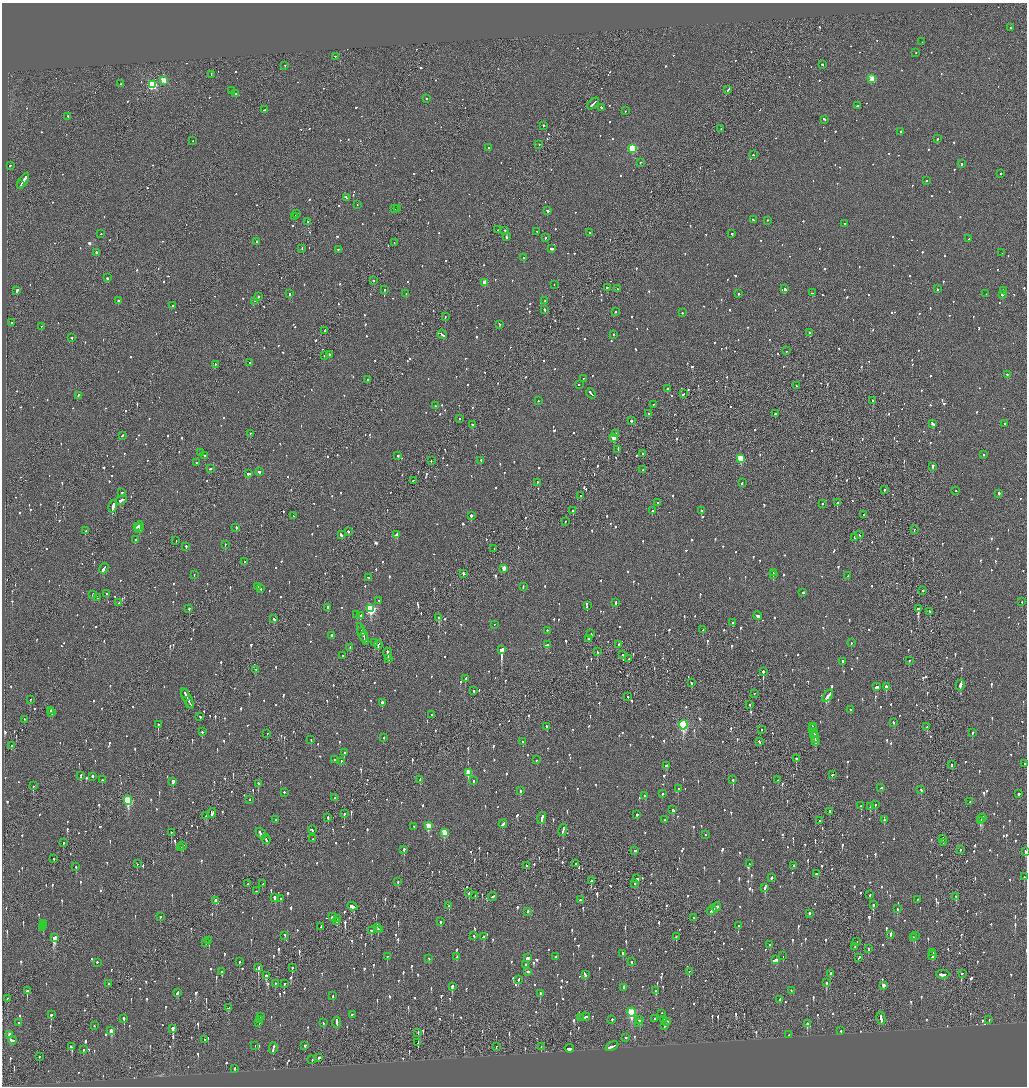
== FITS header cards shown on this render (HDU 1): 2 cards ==
NAXIS1  =                 2049
NAXIS2  =                 2168

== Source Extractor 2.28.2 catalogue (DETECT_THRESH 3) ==
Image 2049 x 2168 px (HDU 1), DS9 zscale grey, zoomed out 1/2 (1 PNG px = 2 x 2 image px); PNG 1029 x 1088 px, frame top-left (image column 1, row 2168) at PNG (2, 3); each listed source drawn as its Kron ellipse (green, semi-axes under 4 px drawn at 4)
Background -0.0895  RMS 0.065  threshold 0.196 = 3 sigma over >= 5 px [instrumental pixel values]
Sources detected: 1761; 52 cannot appear on this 1/2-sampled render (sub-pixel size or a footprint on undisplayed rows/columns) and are neither listed nor drawn; of the other 1709, the 500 brightest by FLUX_AUTO listed and drawn (1209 fainter detections omitted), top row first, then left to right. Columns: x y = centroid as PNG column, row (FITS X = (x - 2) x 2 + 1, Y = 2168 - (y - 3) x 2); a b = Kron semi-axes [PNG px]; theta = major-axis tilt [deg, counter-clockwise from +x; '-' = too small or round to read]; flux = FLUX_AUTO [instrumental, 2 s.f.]
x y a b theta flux
1010 28 2 2 - 74
922 42 2 1 - 80
916 53 2 2 - 98
335 57 2 2 - 90
823 65 2 2 - 100
285 66 2 2 - 94
211 75 3 1 - 130
872 79 3 3 - 420
163 81 3 3 - 300
120 84 2 2 - 70
152 85 4 3 - 1300
728 90 4 2 - 100
231 91 2 2 - 72
235 94 2 2 - 200
426 99 2 2 - 160
593 104 7 2 44 260
857 106 2 2 - 130
601 108 2 2 - 130
265 110 3 2 - 350
625 111 2 2 - 72
68 117 3 2 - 79
824 120 3 2 - 130
543 126 2 2 - 69
721 129 2 1 - 74
901 132 2 2 - 230
937 139 2 2 - 74
193 141 2 1 - 78
539 145 2 2 - 85
489 148 2 2 - 130
632 149 3 3 - 900
753 155 2 2 - 79
640 163 2 1 - 140
961 164 2 2 - 99
10 166 2 2 - 72
1001 174 2 2 - 100
23 181 9 2 57 470
926 181 2 2 - 83
20 185 3 1 - 100
346 198 3 2 - 100
357 205 2 2 - 73
394 209 2 2 - 210
398 209 2 1 - 120
547 211 3 2 - 210
296 214 2 1 - 70
295 216 4 2 - 170
753 220 2 2 - 98
767 221 2 2 - 120
308 222 2 2 - 160
845 224 2 2 - 100
498 230 2 2 - 160
505 231 2 1 - 160
537 232 3 2 - 78
589 233 2 2 - 77
101 234 2 2 - 130
732 234 2 2 - 140
506 237 2 2 - 130
545 238 3 2 - 75
969 239 3 2 - 110
257 242 2 2 - 140
394 243 2 1 - 74
302 249 2 1 - 95
551 249 3 2 - 150
338 250 2 2 - 70
96 253 2 2 - 850
1002 253 2 2 - 270
524 258 2 2 - 410
107 278 3 2 - 170
373 281 2 2 - 150
484 283 3 2 - 120
554 285 2 1 - 81
607 288 2 2 - 85
617 289 2 2 - 80
785 289 2 2 - 360
937 289 2 2 - 83
385 290 2 2 - 230
17 291 3 2 - 310
1004 291 3 2 - 100
812 293 2 2 - 170
290 294 3 2 - 99
406 294 2 2 - 84
739 294 2 2 - 160
986 294 2 2 - 84
1002 295 2 2 - 100
258 297 2 2 - 190
118 301 2 2 - 180
545 301 2 2 - 84
254 302 2 2 - 360
173 306 2 2 - 210
545 310 3 2 - 89
615 312 2 2 - 130
682 313 2 2 - 71
445 317 2 2 - 330
11 323 2 1 - 150
499 325 3 2 - 110
41 327 2 1 - 95
325 331 2 2 - 230
810 333 2 2 - 280
442 335 5 2 - 290
613 335 2 2 - 75
72 338 2 2 - 400
786 351 2 1 - 110
329 355 2 2 - 110
324 356 2 2 - 92
250 363 2 2 - 120
215 365 2 2 - 76
1007 375 2 2 - 97
584 379 2 2 - 72
367 380 2 2 - 120
579 385 2 2 - 120
796 386 2 1 - 130
667 389 2 2 - 99
591 394 6 2 -48 230
683 394 3 2 - 240
78 396 3 2 - 130
538 401 2 2 - 81
873 401 2 2 - 140
654 405 2 1 - 71
435 406 2 2 - 130
648 414 2 2 - 80
775 414 2 2 - 150
459 419 2 2 - 76
631 421 2 2 - 99
933 424 4 2 - 140
1004 424 2 2 - 78
473 425 3 2 - 96
250 434 2 2 - 120
616 434 4 2 - 130
122 436 3 2 - 95
613 438 3 3 - 210
618 450 4 1 - 110
200 453 2 2 - 120
643 454 2 2 - 74
983 455 2 2 - 120
204 456 2 2 - 72
398 456 2 2 - 120
740 459 4 3 - 570
431 461 2 1 - 110
481 461 3 2 - 110
196 463 2 2 - 130
933 467 3 2 - 990
210 469 2 2 - 150
642 470 2 2 - 96
259 472 3 2 - 100
249 474 3 2 - 150
413 481 2 1 - 120
537 483 2 2 - 330
742 483 3 2 - 92
884 490 2 2 - 71
956 491 2 2 - 74
122 493 2 2 - 84
999 494 2 2 - 290
581 496 3 2 - 280
121 500 5 2 - 270
657 503 2 2 - 96
837 503 2 2 - 340
822 504 2 2 - 130
113 507 6 2 75 2500
573 511 2 2 - 160
652 511 2 2 - 160
701 511 2 2 - 130
864 515 2 2 - 73
293 516 2 2 - 110
471 516 2 2 - 430
565 522 2 2 - 75
138 527 3 2 - 310
139 528 6 2 76 520
236 528 2 2 - 130
914 530 2 1 - 140
85 531 2 2 - 73
348 532 2 2 - 94
341 535 3 2 - 200
397 535 2 2 - 260
860 535 2 2 - 76
855 538 2 2 - 130
136 540 2 2 - 83
176 541 2 1 - 140
225 545 2 2 - 83
186 547 2 2 - 130
494 549 2 2 - 71
245 562 2 1 - 84
104 569 5 2 - 280
504 569 3 3 - 190
773 573 2 1 - 110
463 574 3 2 - 220
194 575 2 2 - 78
773 575 4 3 - 82
848 576 3 2 - 72
368 578 2 2 - 100
258 587 2 2 - 77
523 587 3 2 - 86
261 589 2 2 - 120
923 591 2 2 - 87
803 593 3 2 - 310
107 594 2 2 - 140
93 595 3 2 - 160
97 598 2 1 - 74
379 601 2 2 - 160
1022 602 2 2 - 84
118 603 2 2 - 72
615 603 4 2 - 76
587 606 3 2 - 170
328 608 3 2 - 170
189 609 2 2 - 190
371 609 4 3 - 1200
918 609 3 2 - 1000
930 612 2 2 - 74
357 615 4 2 - 120
361 616 3 2 - 100
758 616 4 2 - 160
439 618 3 2 - 530
274 619 3 2 - 96
732 623 2 2 - 96
495 625 2 1 - 86
703 630 2 1 - 94
547 631 2 2 - 90
361 632 3 2 - 170
591 634 2 2 - 110
363 635 12 2 -68 300
331 636 2 2 - 200
364 637 5 1 - 260
588 639 2 2 - 120
374 643 3 2 - 210
851 643 2 2 - 120
378 645 5 1 - 230
547 645 4 2 - 250
619 645 2 2 - 120
350 648 3 2 - 80
502 650 4 2 - 15000
597 652 3 2 - 100
388 654 6 2 -79 300
623 655 2 2 - 160
343 656 2 1 - 130
389 659 3 2 - 170
629 659 3 1 - 74
909 661 2 2 - 72
842 662 2 2 - 690
256 670 2 2 - 86
763 672 3 2 - 770
465 679 3 2 - 160
691 683 3 2 - 170
960 685 5 2 - 510
877 687 4 2 - 120
886 687 2 2 - 360
474 691 3 2 - 74
185 694 2 1 - 93
754 694 2 1 - 140
828 696 7 2 53 310
628 697 2 1 - 210
187 699 11 2 -63 470
30 700 2 1 - 120
382 703 2 2 - 230
190 704 2 2 - 140
750 705 2 2 - 150
850 710 2 2 - 120
51 711 3 2 - 77
52 713 2 1 - 100
431 715 2 2 - 87
200 717 2 2 - 120
24 720 2 1 - 77
893 723 2 2 - 87
158 725 2 2 - 260
683 725 4 3 - 1700
547 727 3 2 - 100
812 727 3 2 - 150
927 727 3 2 - 84
813 729 2 1 - 110
761 730 2 1 - 110
202 732 2 2 - 170
814 733 4 2 - 320
972 733 3 2 - 76
267 734 2 2 - 77
384 738 2 2 - 79
815 738 5 2 - 300
311 740 2 2 - 76
523 742 2 2 - 190
759 742 2 2 - 71
816 742 3 2 - 140
11 746 2 1 - 72
344 753 3 2 - 110
796 759 3 2 - 300
335 760 2 2 - 70
536 760 2 2 - 96
341 762 3 2 - 75
1025 764 2 2 - 140
951 765 3 2 - 110
666 766 3 2 - 450
468 773 3 3 - 340
832 775 2 2 - 160
81 776 3 2 - 79
93 777 3 2 - 180
102 780 2 2 - 70
420 780 4 2 - 110
733 780 2 2 - 410
778 780 2 1 - 93
473 781 2 2 - 89
173 782 3 2 - 260
258 784 2 2 - 540
33 786 2 2 - 110
881 788 2 1 - 180
678 789 2 2 - 150
921 790 2 2 - 270
520 791 2 2 - 230
284 793 2 2 - 140
662 794 2 2 - 74
1018 794 2 2 - 830
645 796 3 2 - 96
335 798 2 2 - 130
249 800 2 1 - 81
128 801 5 3 - 910
970 802 2 2 - 93
875 805 2 2 - 83
861 806 2 2 - 150
870 807 2 2 - 110
673 810 4 2 - 190
830 812 2 2 - 140
212 813 5 2 - 230
344 814 3 2 - 160
637 815 2 2 - 220
206 816 3 2 - 140
328 818 2 2 - 230
982 818 4 2 - 220
542 819 6 2 74 380
276 820 2 2 - 71
664 820 2 2 - 230
884 820 3 2 - 110
820 821 2 1 - 83
980 821 4 2 - 280
503 824 4 2 - 170
429 826 4 3 - 300
414 827 2 2 - 110
312 830 2 2 - 95
563 830 6 2 78 270
171 833 2 2 - 220
444 833 4 3 - 430
261 834 6 2 -48 190
706 835 2 2 - 160
313 839 2 2 - 98
943 839 3 1 - 84
266 840 5 2 - 150
63 843 2 2 - 120
943 843 4 1 - 210
183 846 2 1 - 410
181 848 2 2 - 87
404 850 3 2 - 210
960 850 2 2 - 250
635 851 2 2 - 72
1025 852 4 2 - 110
54 859 2 2 - 81
137 864 2 1 - 78
575 864 3 2 - 93
749 864 2 2 - 100
526 866 2 2 - 160
794 866 2 2 - 72
76 867 2 2 - 80
817 874 3 2 - 91
1024 877 2 2 - 70
772 878 3 2 - 140
637 879 3 2 - 99
591 881 2 2 - 260
398 882 2 2 - 80
248 884 2 2 - 120
263 884 3 2 - 80
635 884 2 1 - 110
765 888 4 2 - 370
256 891 2 2 - 100
469 893 3 2 - 140
870 895 2 2 - 76
475 896 2 1 - 97
492 897 4 2 - 330
956 897 3 2 - 150
275 898 2 2 - 600
281 899 2 2 - 85
580 900 2 2 - 230
918 900 2 2 - 75
216 901 3 3 - 92
873 905 3 2 - 390
449 906 3 2 - 91
352 907 5 2 - 210
716 907 5 2 - 230
897 909 3 2 - 170
712 910 5 2 - 240
528 912 2 2 - 150
809 914 2 2 - 120
160 917 2 2 - 130
332 917 3 2 - 97
694 918 2 1 - 140
337 919 3 2 - 230
337 922 3 2 - 350
441 922 3 2 - 110
44 924 2 2 - 100
43 926 2 2 - 74
738 926 2 2 - 170
321 927 2 1 - 86
43 928 3 2 - 73
378 928 2 1 - 110
380 930 3 2 - 75
371 931 3 2 - 150
890 935 3 2 - 280
285 936 3 2 - 88
474 936 2 2 - 100
915 936 2 2 - 260
483 937 3 2 - 110
676 937 3 2 - 75
54 938 3 3 - 1800
913 938 4 2 - 110
209 941 2 2 - 270
857 942 2 2 - 73
206 943 3 2 - 120
770 945 2 2 - 89
855 947 2 1 - 72
868 949 2 2 - 240
933 953 2 1 - 85
623 954 3 2 - 170
783 956 2 2 - 95
932 956 4 2 - 310
387 957 2 2 - 120
456 957 3 2 - 120
556 957 2 2 - 83
528 958 3 2 - 200
859 958 3 2 - 120
429 959 2 2 - 70
776 960 2 2 - 120
239 962 2 2 - 74
632 962 2 2 - 85
97 963 2 2 - 200
525 965 3 2 - 91
258 968 3 2 - 310
292 968 2 2 - 260
222 972 2 2 - 310
528 972 2 2 - 270
689 972 2 2 - 240
830 974 4 2 - 180
962 974 3 2 - 120
585 975 4 2 - 200
943 975 6 2 2 290
266 976 3 2 - 150
518 980 3 2 - 160
826 983 3 2 - 550
108 984 2 2 - 200
275 984 3 2 - 100
284 984 2 2 - 110
883 986 3 3 - 91
452 987 3 2 - 150
623 988 3 2 - 120
27 991 3 2 - 320
656 991 2 2 - 170
791 991 3 2 - 110
177 993 3 2 - 120
540 994 2 2 - 77
332 996 2 2 - 95
7 999 2 1 - 140
780 1000 3 2 - 130
228 1008 3 2 - 410
632 1013 4 3 - 1100
661 1014 2 2 - 89
51 1015 3 2 - 150
352 1015 3 2 - 120
260 1017 2 2 - 120
585 1017 5 2 - 190
581 1018 3 2 - 260
124 1019 3 2 - 150
655 1019 2 2 - 150
881 1019 6 2 -78 310
260 1020 3 2 - 340
612 1020 2 2 - 75
640 1020 3 2 - 130
663 1020 2 2 - 190
989 1020 2 2 - 110
667 1022 2 2 - 200
19 1023 2 2 - 89
259 1023 3 2 - 160
323 1023 2 2 - 110
337 1023 6 2 -87 340
639 1023 2 2 - 87
807 1024 3 2 - 240
94 1026 2 2 - 71
664 1026 3 2 - 380
173 1029 2 2 - 790
111 1031 4 3 - 150
841 1031 2 2 - 70
418 1033 4 1 - 160
10 1035 3 3 - 140
789 1035 2 2 - 94
626 1038 2 2 - 340
205 1040 2 2 - 69
12 1041 4 2 - 160
418 1043 3 1 - 120
255 1046 2 2 - 280
305 1046 2 2 - 94
71 1047 4 2 - 180
496 1047 3 2 - 82
541 1047 2 1 - 100
612 1047 7 2 26 1100
273 1048 6 2 77 290
569 1049 5 2 - 230
83 1050 2 2 - 80
39 1057 3 2 - 88
319 1058 3 2 - 660
312 1060 3 2 - 74
235 1069 2 2 - 180
At the frame edge (FLAGS 8, measured only in part): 2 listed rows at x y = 1025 764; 1025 852
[1209 fainter detections neither listed nor drawn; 52 sub-pixel or undisplayed-footprint detections neither listed nor drawn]